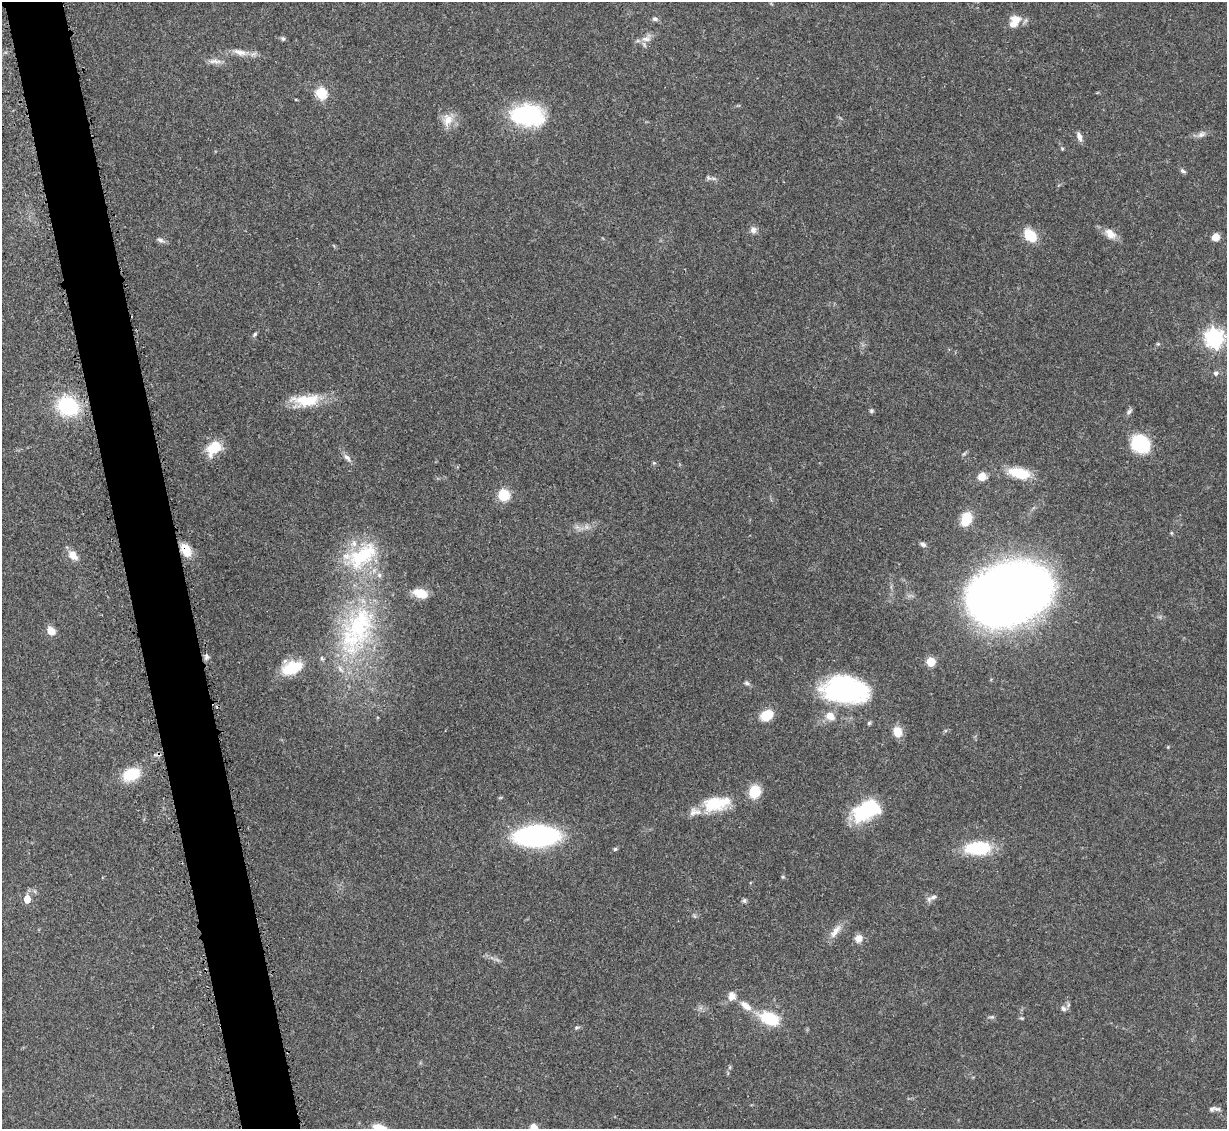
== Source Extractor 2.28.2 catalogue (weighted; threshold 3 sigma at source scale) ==
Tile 11 of 4 x 4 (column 3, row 3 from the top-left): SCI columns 2505-3729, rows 1381-2507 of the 4995 x 5067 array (HDU 1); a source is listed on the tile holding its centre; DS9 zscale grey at full resolution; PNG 1229 x 1131 px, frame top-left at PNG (2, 2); no overlay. Shown black and unused: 5% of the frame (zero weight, under 3 of 5 exposures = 4% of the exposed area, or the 3 px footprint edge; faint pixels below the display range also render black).
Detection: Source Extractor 2.28.2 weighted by HDU 2 'WHT'; one run over the whole footprint, this tile lists its part. Background 0.0699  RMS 0.0033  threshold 0.0151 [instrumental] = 3 sigma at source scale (4.5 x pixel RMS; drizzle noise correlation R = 1.50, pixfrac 1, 0.05/0.05 arcsec/px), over >= 5 px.
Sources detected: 81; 6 inside a brighter listed object's ellipse — not listed separately; the other 75 listed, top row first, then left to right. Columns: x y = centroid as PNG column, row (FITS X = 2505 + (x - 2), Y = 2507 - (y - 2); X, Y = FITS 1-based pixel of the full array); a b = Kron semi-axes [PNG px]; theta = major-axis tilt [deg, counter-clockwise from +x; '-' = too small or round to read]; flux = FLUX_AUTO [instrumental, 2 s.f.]
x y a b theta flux
655 19 7 6 - 0.81
1015 19 15 10 -12 3.4
646 38 16 10 28 2.6
283 39 6 5 - 0.63
240 52 21 8 -14 3.3
214 61 19 6 -5 2
321 93 6 5 - 30
527 115 38 23 -6 30
448 120 19 12 80 4.3
1201 134 12 7 21 1.6
1079 137 11 6 -73 1.6
1062 148 5 4 - 0.44
1183 171 8 5 -30 0.74
753 230 9 8 - 1.5
1110 234 17 11 -37 3.3
1030 235 15 11 -47 7.8
1215 237 8 7 - 3
160 240 11 6 -21 1.1
255 334 6 5 - 0.59
1214 338 7 7 - 160
1216 373 7 6 - 1
306 400 38 14 3 11
68 406 23 19 -32 23
871 411 6 5 - 0.55
1129 411 9 5 46 0.88
1140 444 19 16 -33 18
214 448 21 14 42 7.5
347 458 14 6 -49 1.5
1019 473 23 11 -12 11
982 477 8 8 - 3.8
504 495 14 13 - 6.3
966 519 15 11 67 6.9
586 527 7 5 -90 0.82
1171 533 6 4 -89 0.35
923 544 8 6 -26 0.86
186 550 17 10 -60 5.2
73 555 13 9 -45 3.5
362 556 52 27 37 25
420 593 15 9 -22 6.3
1009 594 56 38 18 460
359 625 67 41 76 52
51 631 8 7 - 3.4
206 657 8 4 -82 0.83
931 662 5 5 - 15
291 668 24 14 23 11
747 683 7 6 - 0.79
845 690 47 26 -5 53
767 715 10 8 29 9.1
830 716 11 9 -24 3.4
869 723 5 5 - 0.48
897 732 13 10 -74 3.6
1168 747 4 4 - 0.28
131 774 15 11 21 13
755 792 10 9 - 11
715 803 30 19 8 12
867 810 21 12 26 39
536 836 30 13 2 96
978 848 26 13 3 18
615 849 5 5 - 0.49
783 877 6 3 -17 0.35
933 897 11 6 19 1.4
27 899 6 5 - 5.2
744 900 7 5 89 0.62
835 931 24 8 55 3.1
859 938 9 8 - 2.5
746 1006 19 9 -39 3.8
1063 1009 8 6 -46 1
992 1017 7 5 -9 0.59
769 1018 20 12 -20 14
1022 1018 7 3 0 0.4
576 1028 7 5 8 0.58
730 1067 6 4 89 0.47
1211 1109 9 6 34 1.1
379 1128 15 7 -12 4.7
533 1128 5 5 - 8.7
Overlapping masked pixels (flux is a lower limit): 1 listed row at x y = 186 550
Isophote crosses this tile's border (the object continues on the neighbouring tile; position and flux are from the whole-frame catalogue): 2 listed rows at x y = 379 1128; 533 1128